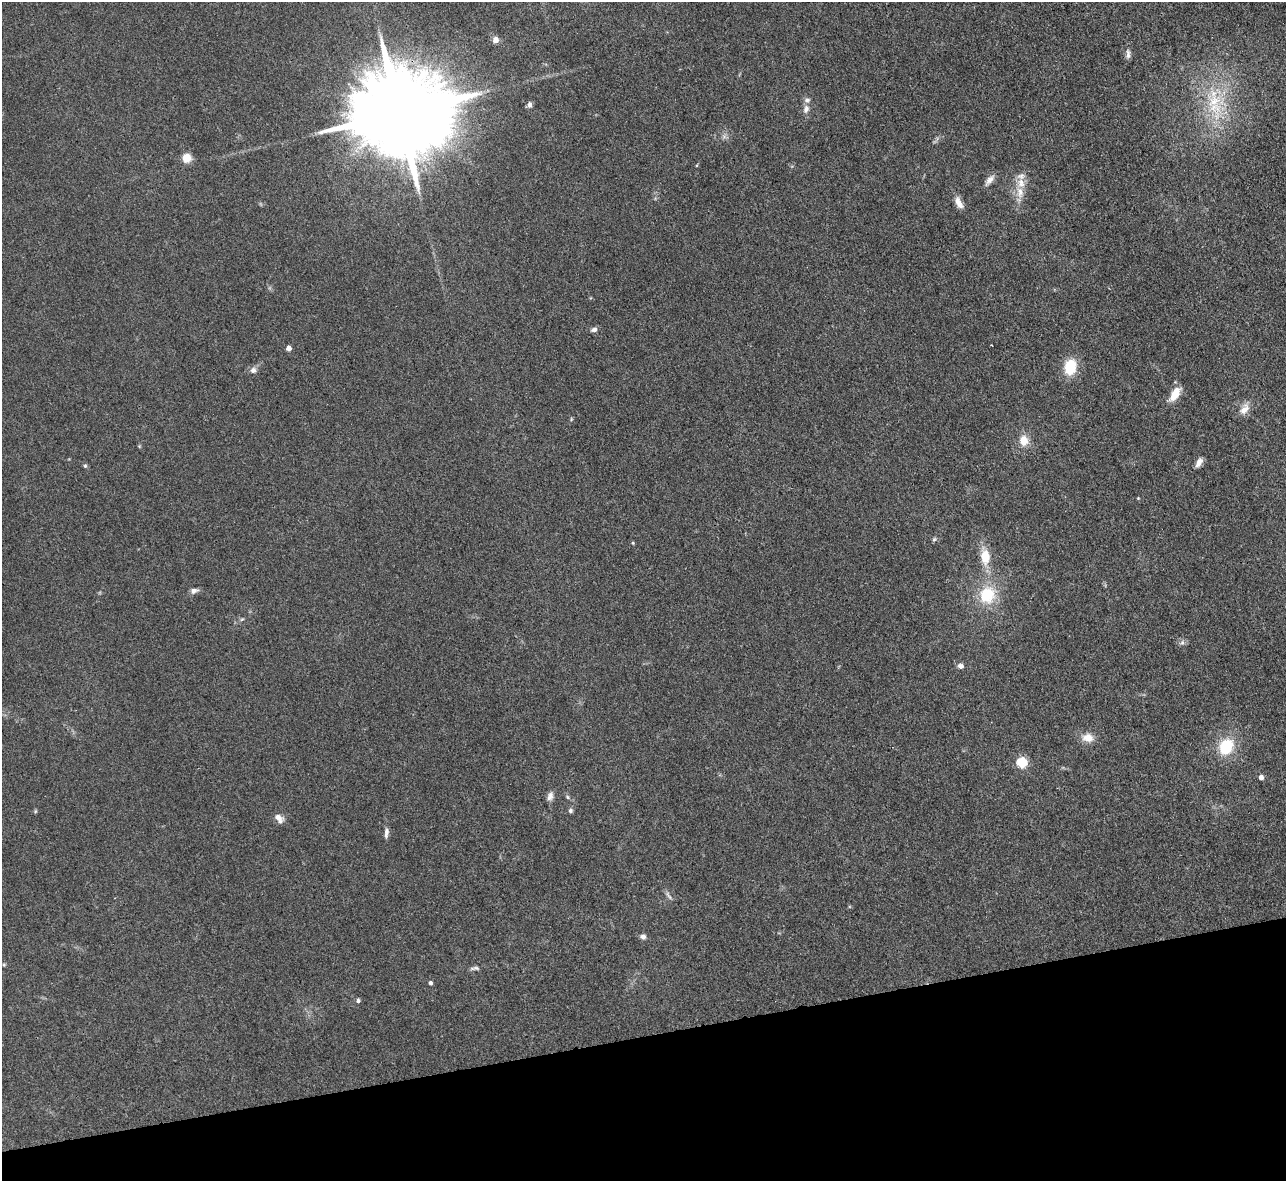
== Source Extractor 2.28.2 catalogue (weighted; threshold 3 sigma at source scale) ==
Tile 14 of 4 x 4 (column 2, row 4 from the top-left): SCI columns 1285-2568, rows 261-1439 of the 5139 x 5115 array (HDU 1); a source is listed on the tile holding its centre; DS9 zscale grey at full resolution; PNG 1288 x 1183 px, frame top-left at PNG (2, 2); no overlay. Shown black and unused: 12% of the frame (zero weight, under 3 of 4 exposures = <1% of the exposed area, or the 3 px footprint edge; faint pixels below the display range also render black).
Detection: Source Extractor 2.28.2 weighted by HDU 2 'WHT'; one run over the whole footprint, this tile lists its part. Background 0.059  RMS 0.0053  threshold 0.0241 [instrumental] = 3 sigma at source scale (4.5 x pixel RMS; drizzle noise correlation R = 1.50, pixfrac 1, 0.05/0.05 arcsec/px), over >= 5 px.
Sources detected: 51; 1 inside a brighter object's white glare — not listed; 3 inside a brighter listed object's ellipse — not listed separately; the other 47 listed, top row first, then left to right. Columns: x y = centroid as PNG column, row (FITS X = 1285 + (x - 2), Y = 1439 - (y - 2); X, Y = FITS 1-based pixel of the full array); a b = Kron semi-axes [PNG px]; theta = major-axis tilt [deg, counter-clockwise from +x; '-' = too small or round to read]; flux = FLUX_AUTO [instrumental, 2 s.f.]
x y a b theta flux
496 40 6 6 - 3.6
1128 54 13 6 -89 2.2
530 105 8 5 -85 1.8
1215 107 36 19 -73 28
806 109 12 8 74 2.8
399 113 29 20 9 14000
724 137 7 5 0 1.4
187 158 10 10 - 5.9
989 180 16 7 51 3.1
1020 192 18 10 -87 6.7
959 203 16 7 -64 4.3
594 330 8 6 21 1.8
992 345 3 2 - 0.54
289 348 4 4 - 3.7
1070 367 15 11 80 18
253 370 8 8 - 2.3
1175 394 16 8 57 9.3
1244 409 17 9 57 5.3
571 419 5 3 - 0.57
1024 440 13 11 -85 6.8
1199 462 11 6 62 3.4
85 466 5 4 - 0.8
1138 498 4 4 - 0.48
934 539 6 5 - 0.91
633 543 4 4 - 0.57
985 556 22 13 -85 11
194 591 10 6 15 2.2
987 595 24 22 73 22
242 619 7 4 43 0.8
1182 642 8 6 69 1.5
961 666 8 7 - 2
1088 738 15 10 -6 6
1226 747 18 15 61 20
1021 763 5 5 - 42
1261 778 5 4 - 3
550 796 11 7 73 2.6
568 797 8 5 -29 1.1
35 811 5 5 - 0.66
570 811 6 6 - 1.3
279 818 12 8 -43 3.8
386 833 14 5 84 2.4
669 896 15 4 -54 1.7
643 937 8 6 -13 1.9
4 965 5 5 - 0.63
475 968 13 5 2 1.6
430 983 4 4 - 1.3
358 1001 5 5 - 1.1
Overlapping masked pixels (flux is a lower limit): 1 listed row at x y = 399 113